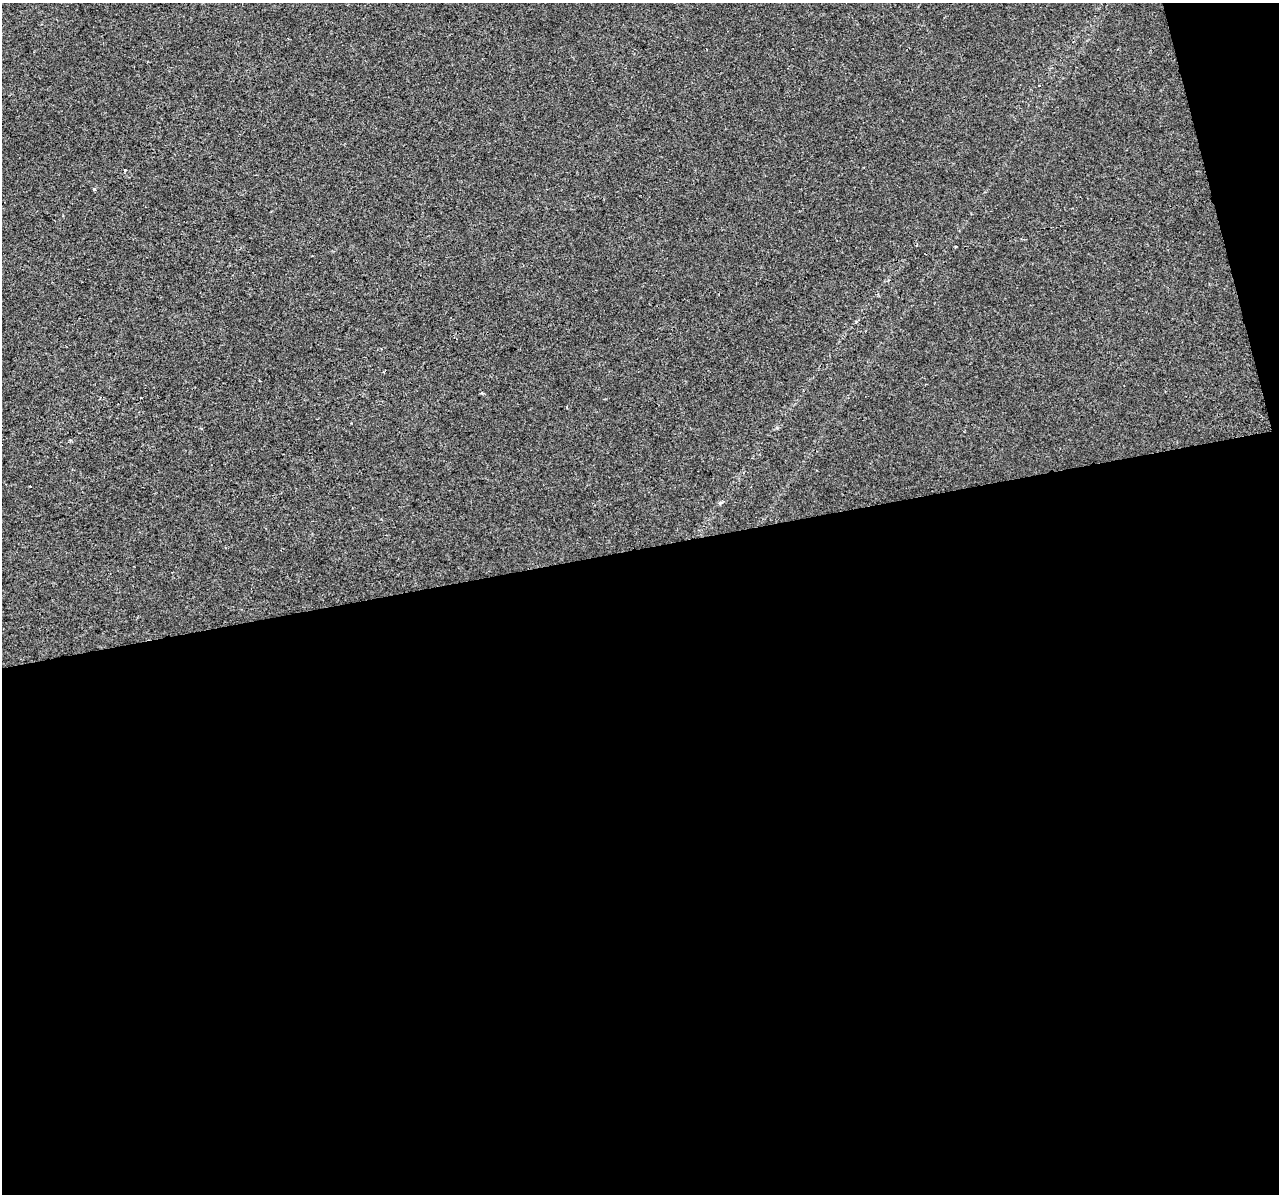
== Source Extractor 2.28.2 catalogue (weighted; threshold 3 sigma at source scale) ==
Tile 16 of 4 x 4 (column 4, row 4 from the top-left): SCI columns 3833-5109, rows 92-1283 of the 5109 x 4903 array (HDU 1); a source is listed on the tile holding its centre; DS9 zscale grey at full resolution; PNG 1281 x 1196 px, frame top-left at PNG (2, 3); no overlay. Shown black and unused: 56% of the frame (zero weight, under 2 of 3 exposures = <1% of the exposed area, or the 3 px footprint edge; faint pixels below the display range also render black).
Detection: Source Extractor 2.28.2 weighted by HDU 2 'WHT'; one run over the whole footprint, this tile lists its part. Background -4.07e-04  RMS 0.0043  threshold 0.0193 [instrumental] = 3 sigma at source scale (4.5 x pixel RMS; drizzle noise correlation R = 1.50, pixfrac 1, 0.0396/0.0396 arcsec/px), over >= 5 px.
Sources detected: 4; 2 cosmic-ray / hot-pixel residue — not listed; the other 2 listed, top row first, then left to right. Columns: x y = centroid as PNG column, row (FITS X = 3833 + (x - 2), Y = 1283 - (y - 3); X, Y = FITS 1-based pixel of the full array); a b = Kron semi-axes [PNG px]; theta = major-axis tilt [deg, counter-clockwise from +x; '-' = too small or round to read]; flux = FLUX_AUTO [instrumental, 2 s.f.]
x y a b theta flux
125 170 3 3 - 0.64
94 189 4 3 - 0.62